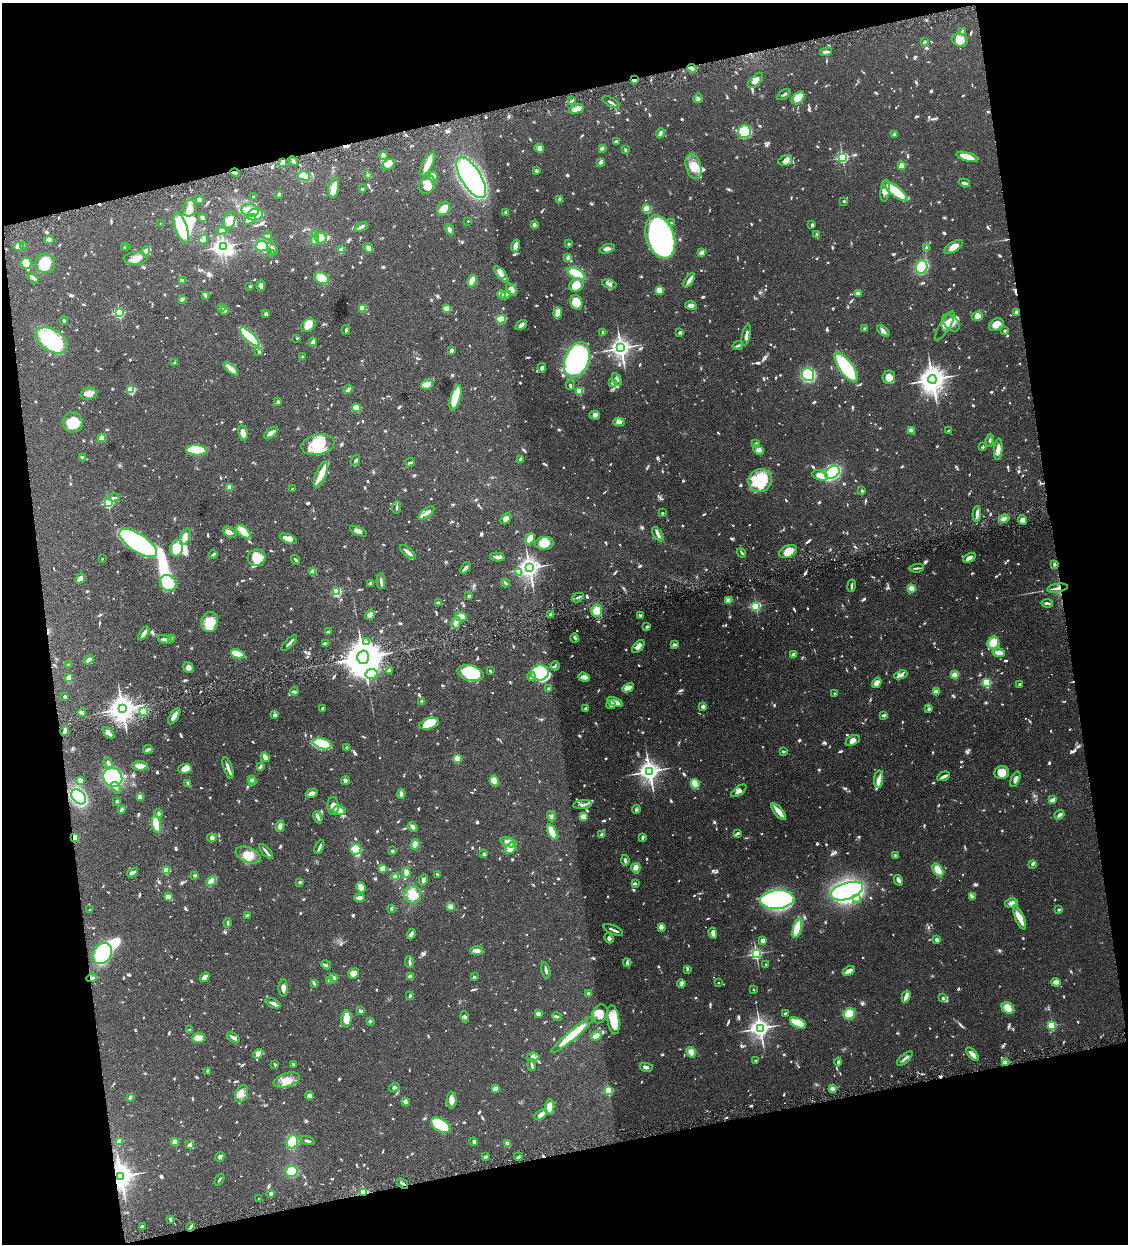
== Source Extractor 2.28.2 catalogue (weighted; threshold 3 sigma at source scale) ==
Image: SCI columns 263-4764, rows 3-4970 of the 4910 x 4972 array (HDU 1 of 3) = the unmasked area's bounding box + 8 px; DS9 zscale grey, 4 x 4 block average (1 PNG px = mean of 4 x 4 image px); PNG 1130 x 1246 px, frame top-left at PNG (2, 3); each listed source drawn as its Kron ellipse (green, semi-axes under 4 px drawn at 4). Shown black and unused: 25% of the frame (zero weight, under 4 of 8 exposures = <1% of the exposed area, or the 3 px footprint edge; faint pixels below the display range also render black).
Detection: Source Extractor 2.28.2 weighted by HDU 2 'WHT'. Background 0.0431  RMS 0.0036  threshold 0.0146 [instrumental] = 3 sigma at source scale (4.09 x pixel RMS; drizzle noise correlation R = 1.36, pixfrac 0.8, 0.05/0.05 arcsec/px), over >= 5 px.
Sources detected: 1737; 33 too faint to see at this stretch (4 x 4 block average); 14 inside a brighter object's white glare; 5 cosmic-ray / hot-pixel residue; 4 long thin detections or spike segments (spike, bleed or trail) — neither listed nor drawn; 41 coinciding with a brighter row at this scale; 135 inside a brighter listed object's ellipse — not listed separately; of the other 1505, all 500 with FLUX_AUTO >= 3.05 (the completeness limit of this list) listed and drawn (1005 fainter detections not listed), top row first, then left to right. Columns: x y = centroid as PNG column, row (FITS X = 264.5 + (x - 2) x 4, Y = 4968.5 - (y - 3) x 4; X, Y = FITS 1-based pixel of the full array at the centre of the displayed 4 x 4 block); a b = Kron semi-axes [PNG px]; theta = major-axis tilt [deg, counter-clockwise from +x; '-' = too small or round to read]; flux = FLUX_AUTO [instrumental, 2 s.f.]
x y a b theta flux
962 32 3 2 - 3.7
960 40 8 6 -21 17
925 42 3 2 - 3.8
826 52 6 3 12 5.8
692 69 4 3 - 5.9
634 80 2 2 - 34
755 80 10 5 45 11
784 94 7 2 36 3.3
698 98 5 3 - 4.3
798 98 7 5 43 46
572 101 4 2 - 3.9
611 102 10 2 -31 5
576 109 8 4 16 17
745 132 6 6 - 100
660 133 5 3 - 4.9
894 134 2 2 - 23
616 141 4 2 - 4.2
539 148 5 4 - 7.3
602 148 4 3 - 4.1
625 150 3 2 - 3.9
383 156 4 3 - 9.1
842 157 2 2 - 370
967 157 11 4 -17 27
293 161 5 2 - 6.5
785 161 7 5 15 11
283 162 3 2 - 3.3
600 162 2 2 - 17
388 164 7 5 26 11
427 164 13 5 61 22
694 166 13 7 -74 26
901 166 2 2 - 59
536 171 3 3 - 3.5
235 173 5 2 - 4.8
368 175 2 2 - 5.4
304 176 6 4 -14 30
433 176 5 3 - 32
471 178 23 10 -58 550
964 183 6 3 -18 5.1
427 184 9 7 61 18
334 188 10 5 79 27
362 189 2 2 - 9.1
885 191 11 4 84 11
895 191 15 5 -37 96
279 194 2 2 - 4.4
253 197 2 2 - 7.8
560 199 3 3 - 6.1
199 200 3 3 - 10
844 201 2 2 - 4.3
190 208 8 7 - 14
444 209 7 5 56 22
647 209 2 2 - 150
250 210 8 6 -11 20
506 212 3 3 - 3.5
255 215 8 6 12 30
202 218 3 2 - 8.3
250 219 6 3 36 8.8
229 220 9 5 72 14
468 221 2 2 - 4
672 223 3 2 - 3.5
161 224 2 2 - 3.3
534 225 3 2 - 9
812 225 4 2 - 4.1
361 227 7 3 22 6.2
181 228 16 6 -71 170
449 229 5 3 - 9.5
222 230 5 2 - 4.4
316 234 3 3 - 3.3
817 235 4 3 - 7.1
268 236 4 2 - 3.8
660 237 22 14 -71 600
321 238 6 5 - 26
204 239 5 2 - 3.6
49 240 5 3 - 6.4
315 240 5 3 - 15
569 244 2 2 - 10
19 246 5 4 - 19
24 246 4 2 - 5.4
126 246 2 2 - 3.1
224 246 2 2 - 550
262 246 6 5 - 40
516 246 6 3 74 23
926 247 3 3 - 3.1
954 247 10 5 32 18
125 248 3 2 - 4.1
273 248 7 3 -61 6.6
368 248 5 3 - 9.2
607 249 8 4 16 7.7
341 250 4 3 - 16
146 251 5 4 - 10
701 252 4 3 - 6.9
271 254 4 2 - 5.3
568 257 4 3 - 4.8
135 258 12 6 2 16
26 263 6 5 - 42
45 263 10 9 - 44
922 267 7 5 68 140
501 274 9 3 -50 9
576 274 9 5 -30 52
33 278 7 3 -40 4.1
321 278 7 6 - 30
689 280 8 3 56 7.7
182 281 2 2 - 38
472 281 6 4 68 24
609 284 7 3 -18 6.5
261 285 6 4 -85 7.6
576 285 8 6 33 36
250 286 2 2 - 3.5
512 289 7 4 -51 9.2
659 290 2 2 - 110
858 293 2 2 - 32
501 294 4 3 - 14
506 295 5 2 - 4.1
205 296 4 3 - 3.7
182 299 3 2 - 7.6
576 302 7 6 - 44
691 305 6 4 -11 11
221 307 2 2 - 22
362 308 4 3 - 12
447 309 4 3 - 25
225 310 3 2 - 11
1016 312 2 2 - 28
119 313 2 2 - 310
558 313 5 3 - 23
266 314 2 2 - 7.5
977 316 6 4 8 19
501 319 5 3 - 53
64 321 4 3 - 3.6
951 323 10 7 -45 23
308 325 8 5 39 23
521 325 6 4 32 8.5
996 325 8 6 29 21
945 326 17 5 58 13
865 328 3 2 - 5.7
346 330 5 2 - 3.6
883 331 7 3 -40 8.6
1005 331 4 2 - 3.1
603 332 2 2 - 4
680 333 2 2 - 7.3
746 335 11 3 78 9.8
250 337 13 4 -44 250
297 338 2 2 - 3.6
52 340 18 11 -30 170
313 342 4 2 - 18
738 346 5 2 - 3.3
621 348 3 3 - 1500
451 350 3 2 - 7
259 352 3 2 - 4.4
302 357 2 2 - 3.9
577 360 19 12 69 470
175 363 2 2 - 11
846 367 18 6 -54 200
542 368 5 3 - 6.4
231 369 9 3 -41 26
808 375 6 6 - 87
889 377 6 6 - 19
617 379 7 2 -60 4.8
932 379 4 4 - 3100
613 383 3 3 - 4.3
427 385 6 4 18 20
570 385 5 2 - 4.5
348 389 5 2 - 7
131 390 2 2 - 140
579 391 2 2 - 120
88 394 8 6 8 12
456 398 13 5 73 100
278 401 2 2 - 7.1
356 408 4 3 - 16
595 415 5 4 - 6.7
73 422 10 10 - 38
619 422 5 3 - 6.3
911 430 4 3 - 10
948 430 2 2 - 3.6
243 433 8 4 -78 13
271 433 8 3 35 12
102 438 4 3 - 16
990 440 6 2 82 3.6
756 444 3 2 - 3.7
318 445 17 10 12 50
982 447 3 2 - 4.2
998 449 11 4 85 13
196 450 10 5 -2 140
759 450 6 4 -43 5.7
82 457 3 2 - 5.9
521 459 2 2 - 11
355 460 6 2 52 3.1
410 462 5 2 - 3.3
832 472 8 6 38 200
321 474 14 5 69 19
820 475 8 4 -19 21
760 481 12 11 - 76
230 487 2 2 - 54
292 489 2 2 - 4.1
862 491 3 2 - 3.2
114 498 5 2 - 3.5
108 503 2 2 - 240
396 507 6 2 83 3.7
426 513 9 3 40 8.2
662 513 2 2 - 11
977 514 8 3 87 11
506 519 6 4 49 8
1004 519 5 4 - 7.9
1023 520 5 4 - 13
358 531 9 3 -22 9.9
230 532 7 4 -27 10
243 532 8 4 -41 21
658 534 8 4 -58 7.1
185 537 9 4 71 17
288 539 9 4 -23 17
530 539 6 3 65 49
138 543 22 9 -34 470
544 543 9 6 5 29
176 548 8 6 75 43
788 551 9 6 24 23
408 552 10 3 -39 12
742 553 5 2 - 3.4
213 554 4 2 - 6.6
497 557 8 3 -7 6.6
257 558 9 8 - 22
969 558 6 2 27 14
102 559 2 2 - 3.5
295 560 5 2 - 3.1
1054 564 4 2 - 4.4
465 568 6 2 49 9
529 568 3 3 - 1600
917 568 7 2 5 4.3
313 572 2 2 - 65
519 573 3 3 - 3.9
80 578 5 3 - 16
381 581 8 2 -88 6.6
168 583 9 7 -41 48
370 583 3 3 - 3.4
505 583 4 2 - 4.5
851 586 6 2 82 4.1
911 588 2 2 - 94
1057 588 10 2 10 9.3
337 592 2 2 - 230
469 596 3 2 - 3.2
578 597 6 2 28 3.2
729 600 2 2 - 76
439 603 3 2 - 5.8
1047 603 6 2 -8 5.8
756 606 2 2 - 270
597 611 6 5 - 31
551 614 2 2 - 10
370 615 5 4 - 12
640 616 2 2 - 5.7
461 617 6 5 - 16
210 622 10 8 81 40
456 623 6 3 73 7.9
647 627 4 2 - 3.2
328 632 2 2 - 15
144 633 8 3 55 9.2
575 638 4 2 - 5.3
165 639 7 3 -13 7.2
172 639 4 3 - 6.1
367 641 4 3 - 3.4
289 643 10 2 45 5.7
325 643 3 2 - 6.6
993 643 6 5 - 39
674 645 4 3 - 3.6
638 646 8 3 49 11
999 653 6 3 -8 21
238 654 7 3 -16 58
794 654 4 2 - 10
363 657 6 6 - 7500
89 660 5 2 - 11
69 665 4 2 - 4.1
555 666 5 3 - 4.2
188 668 6 5 - 8.6
389 671 3 3 - 9
490 671 3 2 - 3.1
471 673 13 7 -14 100
540 673 9 7 7 89
372 674 6 5 - 12
901 675 7 3 20 9.2
955 675 2 2 - 83
531 677 4 3 - 3.7
584 677 6 4 -18 9.1
69 678 4 3 - 13
877 683 6 4 56 12
987 683 2 2 - 180
1020 684 3 2 - 4.4
549 688 2 2 - 13
628 688 6 4 26 18
294 691 4 2 - 4.6
936 692 2 2 - 60
835 694 3 2 - 4
65 697 4 3 - 3.1
422 701 3 2 - 5.9
615 702 8 4 -24 12
611 705 4 4 - 4.6
703 706 2 2 - 37
586 708 3 2 - 3.8
122 709 4 3 - 2700
323 709 3 3 - 5.1
929 709 3 2 - 4.4
143 711 2 2 - 150
82 712 4 2 - 6.8
275 715 4 2 - 4.9
883 715 4 2 - 3.5
174 716 9 4 57 17
429 724 10 5 16 57
65 731 5 2 - 16
108 733 7 3 -45 9.6
853 740 7 4 28 8.7
322 744 9 5 -16 120
347 748 3 3 - 3.6
148 750 5 3 - 4.7
783 751 2 2 - 12
265 757 5 3 - 13
457 758 2 2 - 100
108 763 5 3 - 6.8
140 766 8 4 -2 19
260 767 4 2 - 4.3
228 768 11 3 -71 9.4
185 769 7 4 4 15
649 771 3 3 - 1700
1002 773 7 6 - 22
944 776 7 2 24 7.9
113 777 10 9 - 170
251 779 3 2 - 4.8
879 779 9 4 86 10
1015 779 8 3 69 7.5
80 781 4 3 - 13
253 781 3 2 - 8.6
345 781 4 3 - 4.8
494 781 5 4 - 16
188 784 4 2 - 7.3
695 784 5 4 - 63
116 788 6 2 -52 3.7
739 791 9 4 35 8.7
312 793 6 4 15 9.8
401 794 5 2 - 7.4
78 797 8 6 -46 170
140 797 2 2 - 25
1052 800 4 2 - 12
117 801 2 2 - 5.6
583 805 9 2 8 7.9
333 806 9 5 89 14
122 809 3 2 - 4.5
339 810 6 3 -9 15
636 810 4 3 - 4
779 812 10 3 -50 22
158 814 4 3 - 5.9
1059 815 5 3 - 6.5
551 816 5 2 - 3.2
318 817 6 2 -67 8.8
583 817 3 3 - 35
156 824 9 4 -79 47
280 826 6 4 81 11
412 827 5 3 - 6.9
552 832 8 4 -65 33
738 833 3 2 - 4
602 835 2 2 - 7.1
643 837 3 2 - 4.4
75 838 4 3 - 16
212 838 5 4 - 4.3
508 842 8 4 -19 14
415 844 5 4 - 15
319 847 7 2 67 6.5
511 848 6 5 - 16
356 849 6 5 - 23
266 851 9 2 -47 6.2
392 851 2 2 - 15
484 854 2 2 - 19
248 855 13 7 -22 29
895 855 3 2 - 5.3
625 860 5 3 - 4.8
1032 864 2 2 - 8.4
636 868 5 4 - 12
383 869 4 4 - 15
166 870 2 2 - 120
938 870 7 4 -56 25
406 872 5 3 - 17
132 873 6 2 30 9.8
437 874 3 2 - 3.4
195 875 2 2 - 19
396 877 3 3 - 7
423 880 6 2 57 6.6
898 880 5 3 - 8
211 881 5 3 - 22
300 882 2 2 - 14
635 883 3 3 - 3.1
361 887 5 4 - 26
847 891 17 8 17 680
412 895 9 8 - 27
168 897 4 3 - 23
972 897 4 3 - 3.1
359 898 5 3 - 15
856 898 4 2 - 3.8
777 899 17 9 5 620
1012 903 6 5 - 9.7
450 907 3 3 - 9.2
391 908 4 2 - 3.1
90 910 2 2 - 6.9
1059 910 2 2 - 9.1
247 915 4 2 - 4.1
1020 918 13 4 -67 24
228 923 4 2 - 3.3
661 927 4 3 - 9.8
797 928 10 4 75 52
613 930 10 2 -23 8.7
713 933 5 3 - 14
411 934 5 4 - 5.7
609 938 5 3 - 4.9
937 940 3 2 - 8.4
763 941 4 4 - 7.7
477 951 6 3 5 15
102 953 11 9 54 150
756 954 2 2 - 470
410 962 5 2 - 6.7
627 963 4 2 - 6.1
766 964 2 2 - 3.6
326 965 5 3 - 3.1
687 969 3 2 - 3.9
546 970 8 2 -78 6.7
849 971 6 3 29 15
353 973 6 5 - 16
205 977 5 3 - 13
410 977 3 2 - 9
474 977 3 2 - 3.4
91 978 5 3 - 4.7
334 978 2 2 - 47
330 981 3 3 - 12
1056 982 4 4 - 19
314 983 4 2 - 4.6
718 983 2 2 - 5.7
681 984 4 3 - 4.6
283 988 8 4 -90 11
753 989 2 2 - 6.3
588 993 2 2 - 3.3
410 996 3 3 - 3.2
906 997 6 2 71 20
943 998 4 2 - 3.2
273 1003 8 3 -27 6.5
1008 1008 6 5 - 26
361 1011 3 2 - 5.5
785 1013 2 2 - 4.3
538 1014 4 4 - 8.1
600 1014 10 7 65 17
849 1014 6 5 - 51
465 1017 5 2 - 3.3
557 1017 5 2 - 3.2
346 1019 8 5 87 39
613 1020 14 6 -82 56
370 1021 2 2 - 4
798 1023 9 4 -25 47
1052 1025 2 2 - 180
760 1028 3 3 - 1400
190 1030 3 3 - 3.4
572 1035 27 5 40 64
596 1036 5 3 - 12
198 1038 6 5 - 18
233 1038 7 2 -32 8
691 1052 5 4 - 16
258 1054 5 4 - 14
972 1054 8 3 -48 9.8
533 1057 6 4 4 6.3
905 1059 9 2 41 5.9
755 1060 2 2 - 4.1
838 1062 4 2 - 3.8
1005 1063 2 2 - 85
275 1064 4 2 - 3.2
293 1065 2 2 - 4.7
532 1065 6 2 -84 4.7
646 1067 6 3 -12 6.4
208 1072 4 2 - 8.3
287 1080 13 7 16 25
394 1087 6 3 23 4.2
832 1088 2 2 - 49
495 1089 4 4 - 11
609 1091 2 2 - 150
242 1094 9 6 68 14
310 1096 4 3 - 11
130 1097 4 3 - 4.2
452 1100 8 5 89 13
405 1102 4 3 - 7.5
550 1107 7 4 85 25
541 1115 7 3 34 14
441 1125 11 6 -32 150
120 1141 2 2 - 53
307 1141 7 2 -18 4.8
175 1142 2 2 - 68
292 1142 7 5 69 50
474 1142 4 2 - 5.6
508 1143 4 3 - 5.6
189 1145 3 3 - 4.7
220 1157 5 4 - 6.4
486 1157 3 3 - 5
518 1157 4 2 - 3.7
291 1171 6 5 - 34
121 1176 4 3 - 2600
219 1180 6 2 56 3.3
403 1184 6 2 -40 6.4
271 1193 2 2 - 23
363 1193 4 2 - 30
259 1199 2 2 - 3.8
170 1219 4 2 - 3.1
142 1226 2 2 - 5.5
191 1227 4 2 - 4.6
Overlapping masked pixels (flux is a lower limit): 9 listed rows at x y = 634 80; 1057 588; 75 838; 91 978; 1005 1063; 121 1176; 403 1184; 363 1193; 191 1227